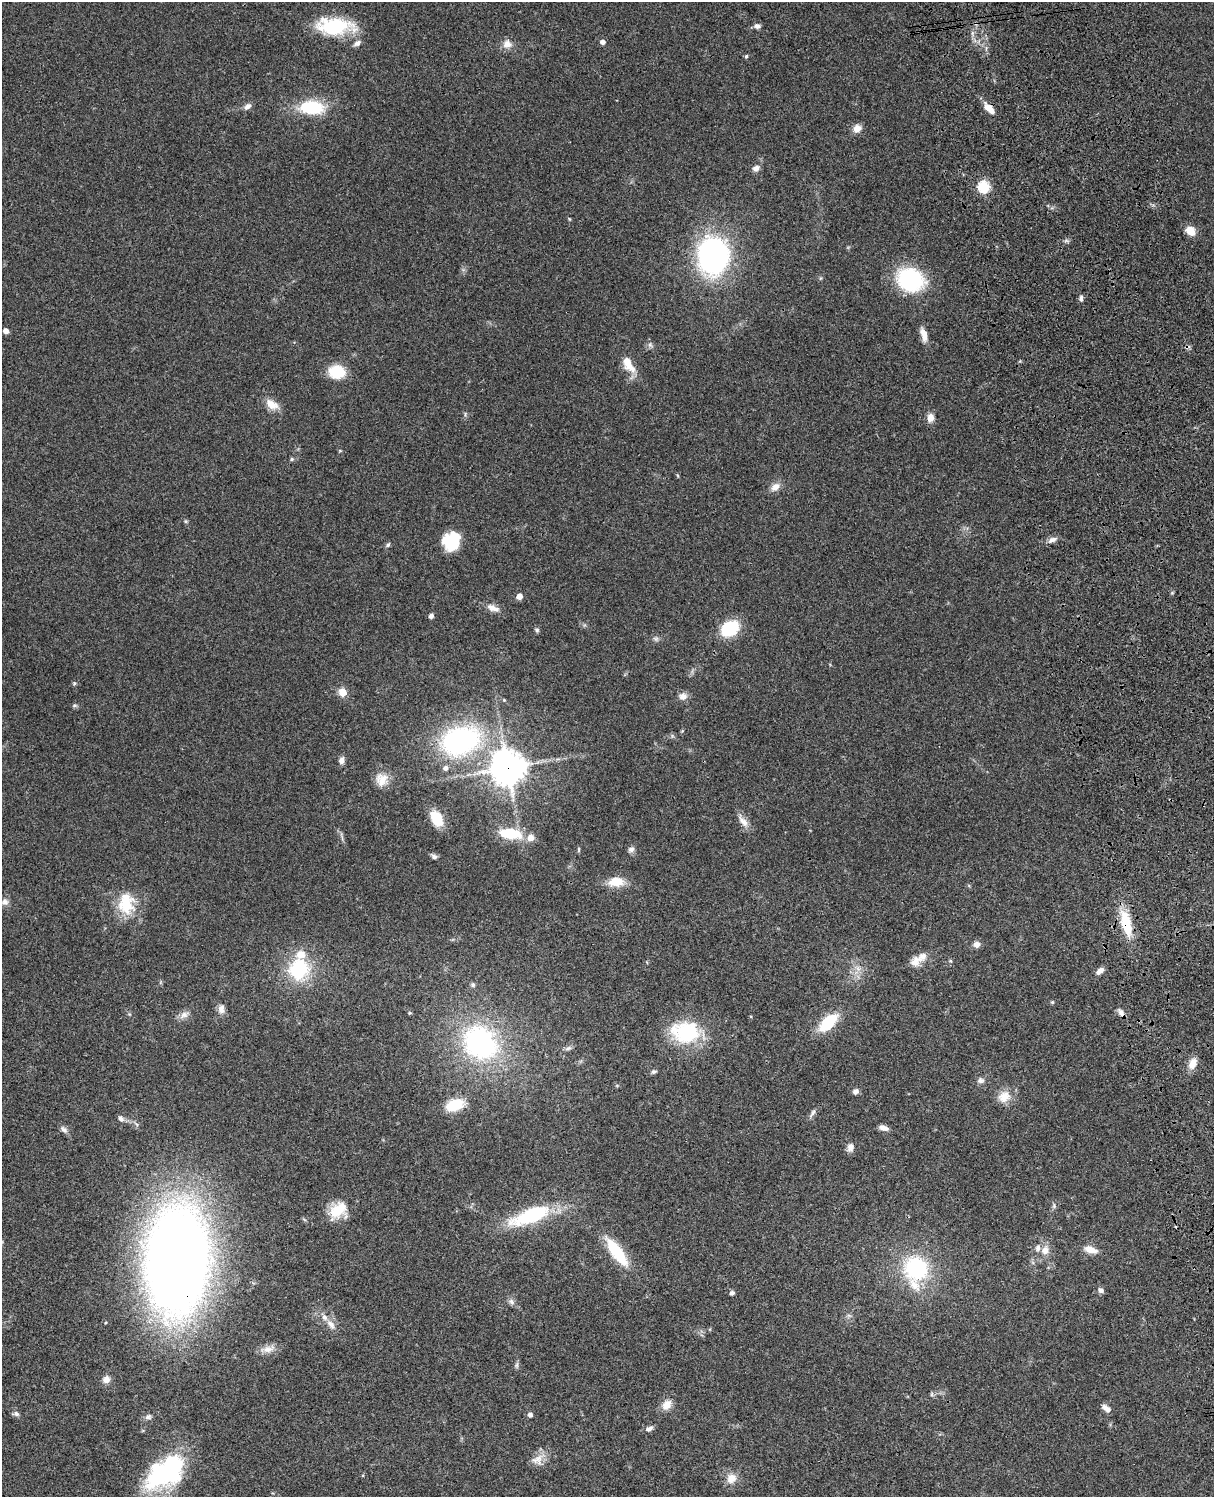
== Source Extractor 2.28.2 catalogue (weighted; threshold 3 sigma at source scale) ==
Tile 6 of 4 x 3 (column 2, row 2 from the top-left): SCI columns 1333-2544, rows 1773-3267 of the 5086 x 4926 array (HDU 1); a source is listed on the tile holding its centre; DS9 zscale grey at full resolution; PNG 1216 x 1499 px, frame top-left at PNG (2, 2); no overlay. Shown black and unused: <1% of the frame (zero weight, under 3 of 4 exposures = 6% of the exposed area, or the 3 px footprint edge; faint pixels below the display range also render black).
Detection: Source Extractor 2.28.2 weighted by HDU 2 'WHT'; one run over the whole footprint, this tile lists its part. Background 0.0961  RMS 0.0063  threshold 0.0282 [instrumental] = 3 sigma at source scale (4.5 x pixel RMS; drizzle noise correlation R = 1.50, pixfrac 1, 0.05/0.05 arcsec/px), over >= 5 px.
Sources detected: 120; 2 inside a brighter object's white glare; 1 cosmic-ray / hot-pixel residue — not listed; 7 inside a brighter listed object's ellipse — not listed separately; the other 110 listed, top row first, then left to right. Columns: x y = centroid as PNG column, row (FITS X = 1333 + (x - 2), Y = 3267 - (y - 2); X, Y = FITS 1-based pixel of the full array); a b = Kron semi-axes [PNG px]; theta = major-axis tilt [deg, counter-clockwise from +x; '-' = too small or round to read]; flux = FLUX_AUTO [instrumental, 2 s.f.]
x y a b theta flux
334 26 41 18 -2 37
757 26 8 6 -8 2.3
603 42 5 4 - 2.8
357 43 9 6 36 2.3
507 44 12 10 -3 5
746 56 5 4 - 0.94
247 106 10 6 36 2.8
311 107 28 15 -2 30
988 108 12 7 -38 6.3
857 128 11 9 36 4.4
756 168 9 7 31 3
983 187 6 6 - 61
569 219 6 3 -71 0.63
1191 231 9 7 -38 9.2
713 255 31 24 89 180
910 280 22 18 -23 69
1081 298 8 4 -90 1.7
6 331 4 4 - 4.1
924 334 17 7 -75 5.7
650 345 8 6 -88 1.8
628 364 22 10 -60 11
337 372 14 11 -7 23
272 404 18 10 -30 7.1
930 417 10 8 85 4.4
340 451 5 3 - 0.62
292 459 6 4 23 1
775 487 14 9 35 4.5
185 521 6 4 -71 0.84
1052 540 12 6 22 2.9
451 541 19 16 73 24
388 545 7 5 46 1.2
519 596 5 5 - 5.1
493 608 18 8 -23 5
431 616 6 5 - 1.9
730 629 14 10 30 43
537 630 6 5 - 1.1
656 639 7 6 - 1.6
74 683 6 4 69 0.91
342 692 10 9 - 5.9
683 696 10 9 - 4
74 705 8 4 0 1
682 731 4 4 - 0.61
460 740 37 26 17 120
342 760 9 7 81 2.6
445 768 7 6 - 2.6
508 768 12 11 - 1100
382 779 18 16 -90 8.6
436 818 13 8 -61 22
743 821 21 8 -52 5.1
510 834 29 13 -7 21
579 849 8 4 90 0.76
631 849 8 7 - 2.3
434 857 7 6 - 1.9
616 882 18 10 2 12
5 902 10 9 - 2.9
126 903 30 21 -88 22
1126 923 36 13 -77 21
977 944 9 8 - 2.9
951 961 6 4 -87 0.82
915 962 15 12 44 5.7
299 969 19 18 - 46
858 969 9 6 -54 2.9
1100 971 10 6 39 3.5
473 985 6 5 - 1.2
1052 1002 5 4 - 0.74
221 1009 12 8 -86 3.7
1121 1013 11 6 -57 2.6
129 1014 6 4 -71 0.74
184 1015 15 8 28 3.9
828 1023 17 9 42 33
686 1032 33 23 -6 45
480 1043 44 36 -44 110
568 1048 10 5 24 1.7
1192 1064 14 8 69 6.6
653 1072 7 5 19 1.4
980 1080 9 7 -2 2.3
855 1091 7 6 - 2.3
1004 1096 18 15 36 8.6
455 1105 17 10 20 20
812 1113 14 5 59 1.9
121 1118 9 6 -44 2.2
884 1128 11 6 -16 3.3
64 1129 11 7 -37 2.4
850 1147 11 8 80 3.7
1054 1206 7 5 84 1.3
338 1210 23 18 38 16
532 1215 39 14 20 57
1045 1250 11 9 65 5.5
1091 1250 16 8 -16 6.6
616 1252 39 13 -54 26
177 1260 71 40 87 1000
916 1268 23 22 - 57
1101 1291 6 6 - 2.2
732 1293 4 4 - 2.2
512 1302 10 7 -57 2.3
849 1316 7 4 -19 1.2
331 1324 15 8 -51 4.8
268 1349 19 9 14 5.4
517 1365 10 4 90 1.4
106 1379 9 8 - 3.8
932 1394 7 4 89 0.94
667 1405 14 10 49 6.3
1106 1408 11 6 -34 3.3
16 1414 8 6 -9 1.9
530 1415 5 5 - 2.3
148 1417 9 7 4 2
649 1428 11 6 18 2.2
537 1459 18 13 26 6.6
164 1473 57 29 28 80
731 1478 13 11 45 6.6
Overlapping masked pixels (flux is a lower limit): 4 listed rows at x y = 988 108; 508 768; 1126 923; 177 1260